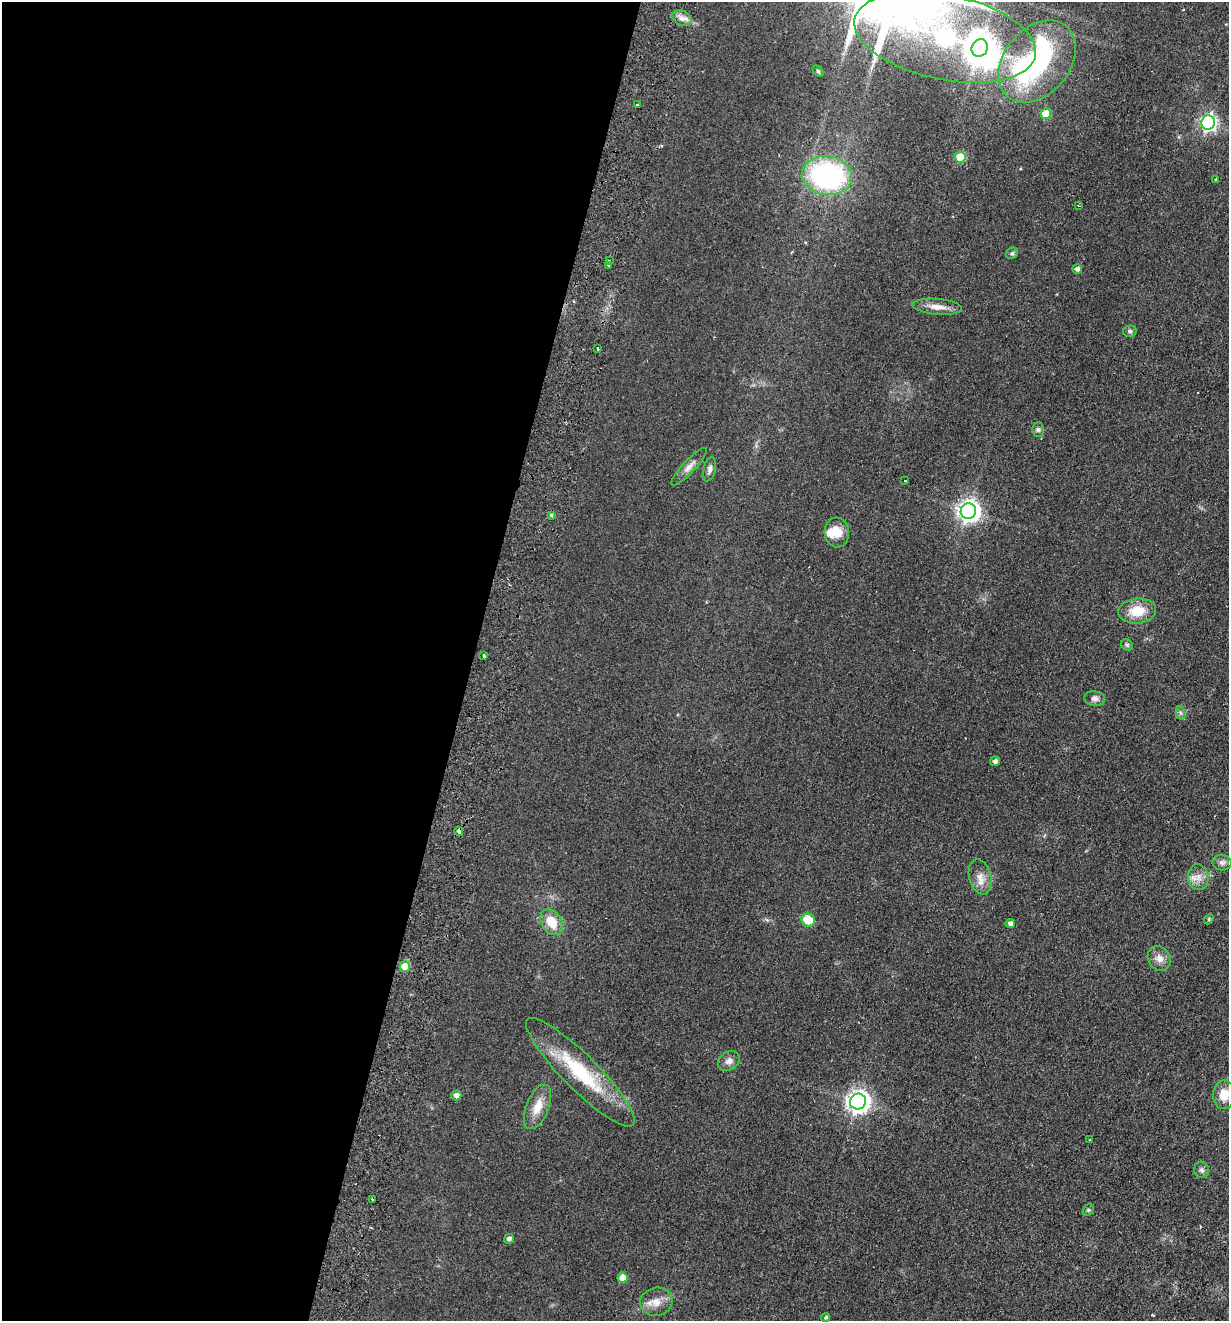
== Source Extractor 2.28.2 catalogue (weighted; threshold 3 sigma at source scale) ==
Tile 5 of 4 x 4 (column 1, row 2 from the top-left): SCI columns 313-1539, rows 2661-3979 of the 5406 x 5319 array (HDU 1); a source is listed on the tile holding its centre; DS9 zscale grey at full resolution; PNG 1231 x 1323 px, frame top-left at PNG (2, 2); each listed source drawn as its Kron ellipse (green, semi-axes under 4 px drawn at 4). Shown black and unused: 38% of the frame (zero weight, under 2 of 3 exposures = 3% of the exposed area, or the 3 px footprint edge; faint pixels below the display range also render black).
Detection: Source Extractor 2.28.2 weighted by HDU 2 'WHT'; one run over the whole footprint, this tile lists its part. Background 0.0953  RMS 0.011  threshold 0.0479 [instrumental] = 3 sigma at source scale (4.5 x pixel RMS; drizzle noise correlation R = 1.50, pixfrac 1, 0.05/0.05 arcsec/px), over >= 5 px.
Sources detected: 61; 3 inside a brighter object's white glare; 1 cosmic-ray / hot-pixel residue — neither listed nor drawn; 1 inside a brighter listed object's ellipse — not listed separately; the other 56 listed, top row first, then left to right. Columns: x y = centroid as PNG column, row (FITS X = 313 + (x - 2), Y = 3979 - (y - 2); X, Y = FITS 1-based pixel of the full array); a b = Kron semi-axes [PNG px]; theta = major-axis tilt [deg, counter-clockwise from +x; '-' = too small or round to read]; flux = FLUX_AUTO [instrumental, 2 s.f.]
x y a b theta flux
682 18 10 7 -23 5.2
945 37 92 42 -12 230
980 48 9 7 57 1700
1037 62 46 32 50 130
818 71 6 4 -45 1.3
637 105 3 2 - 1.1
1046 114 5 5 - 25
1208 123 7 6 - 290
960 157 5 5 - 32
827 176 25 19 -8 190
1216 180 3 3 - 2.4
1079 206 4 2 - 0.72
1012 253 6 5 - 1.8
609 261 3 3 - 2.9
608 265 2 2 - 1.1
1077 269 4 4 - 4.2
937 307 25 8 -5 11
1130 331 7 5 14 2.3
598 348 3 2 - 2.1
1038 430 7 6 - 2.3
689 467 25 6 47 7.2
710 469 12 6 77 4
905 481 3 3 - 1.1
968 511 8 7 - 620
551 515 4 4 - 1.7
837 532 15 12 -85 16
1137 611 19 12 6 21
1127 645 6 5 - 1.9
484 655 4 3 - 3.5
1095 699 10 7 -6 4
1181 713 7 4 -70 2.1
995 761 5 4 - 3.4
459 831 4 3 - 5.7
1222 863 9 8 - 4.4
980 877 18 11 -76 10
1198 877 13 10 -82 9
1209 919 5 4 - 1.4
808 920 7 6 - 23
551 922 14 9 -58 20
1010 923 5 4 - 4.4
1159 958 13 10 -55 8.2
405 966 5 5 - 22
729 1061 12 9 36 5.7
580 1072 75 17 -45 75
456 1095 5 5 - 5.3
1224 1095 14 11 90 15
858 1102 8 7 - 690
537 1107 23 11 68 16
1090 1140 4 2 - 0.81
1202 1170 8 7 - 3.1
372 1199 3 2 - 1.3
1088 1210 6 5 - 1.5
509 1239 5 4 - 3.6
623 1278 5 5 - 15
656 1302 16 14 13 12
826 1317 5 4 - 1.6
Overlapping masked pixels (flux is a lower limit): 2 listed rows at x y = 459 831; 405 966